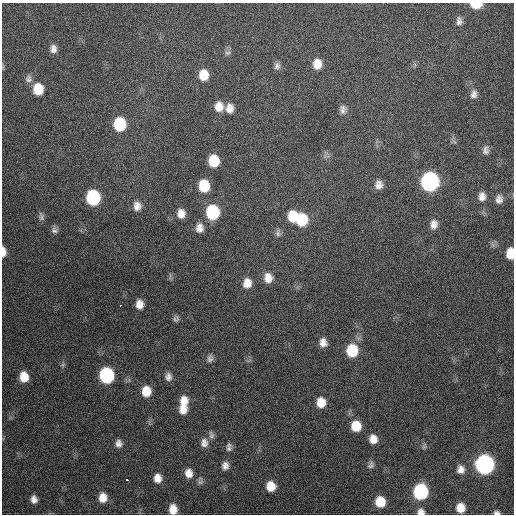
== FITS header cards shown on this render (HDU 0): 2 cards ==
NAXIS1  =                  512 / Axis length
NAXIS2  =                  512 / Axis length

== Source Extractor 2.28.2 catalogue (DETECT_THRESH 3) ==
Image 512 x 512 px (HDU 0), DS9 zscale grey, 1 PNG px = 1 image px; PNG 516 x 516 px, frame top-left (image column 1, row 512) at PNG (2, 3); no overlay
Background 353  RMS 19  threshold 56.6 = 3 sigma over >= 5 px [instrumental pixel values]
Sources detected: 75; all 75 listed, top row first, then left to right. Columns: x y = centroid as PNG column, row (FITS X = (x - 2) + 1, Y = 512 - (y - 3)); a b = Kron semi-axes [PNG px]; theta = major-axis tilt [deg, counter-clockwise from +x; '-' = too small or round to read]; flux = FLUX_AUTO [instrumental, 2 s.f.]
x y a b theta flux
476 5 9 5 0 32000
459 21 11 8 -87 5800
53 49 10 7 -87 7000
227 53 9 7 27 3800
317 64 11 9 87 15000
277 66 10 8 80 5000
203 75 11 9 90 23000
28 79 10 10 - 5900
38 89 11 9 -88 30000
474 94 12 9 78 6500
219 107 11 10 - 15000
229 108 11 9 83 11000
343 109 11 9 -84 6000
119 124 11 9 -89 70000
485 150 11 8 -90 5700
214 161 10 8 -85 37000
430 181 11 10 - 390000
379 185 9 8 - 8600
204 186 10 9 - 40000
482 196 11 9 87 8800
93 197 10 9 - 120000
499 199 11 9 81 7000
137 206 12 10 83 9600
212 212 11 9 -88 96000
181 214 10 8 90 11000
292 216 11 9 85 28000
41 217 12 6 -75 3900
302 220 12 10 90 54000
434 224 11 8 85 8800
199 228 11 9 86 9100
54 230 9 8 - 4500
278 233 11 7 84 4600
493 245 7 4 -71 2600
3 252 10 5 -88 11000
510 253 10 7 88 22000
268 278 13 11 -84 14000
247 283 12 10 83 14000
139 304 8 7 - 11000
120 305 3 2 - 6400
176 319 8 7 - 3700
323 343 11 9 -77 9600
352 351 12 10 88 48000
210 358 11 8 75 5300
63 365 6 5 - 2500
107 375 10 9 - 160000
24 377 9 8 - 21000
168 377 10 8 -87 6600
146 391 10 9 - 22000
184 401 12 10 89 16000
321 402 10 9 - 19000
183 409 11 9 85 13000
356 426 10 9 - 28000
211 435 11 7 -75 4600
373 439 9 8 - 12000
119 443 9 8 - 6500
204 443 12 10 -88 8300
424 446 9 5 72 2600
229 447 11 7 86 5100
485 464 10 10 - 490000
371 465 10 8 59 4500
225 466 9 8 - 7200
461 469 10 9 - 8600
189 473 11 9 -82 11000
158 478 10 8 -81 12000
127 480 3 3 - 3000
200 481 11 7 -86 3800
271 486 9 8 - 20000
421 492 10 9 - 160000
103 498 10 8 86 15000
34 499 8 7 - 7200
380 502 9 8 - 29000
460 508 8 7 - 17000
173 509 10 8 -87 14000
421 512 8 7 - 7000
497 513 6 4 -3 3600
At the frame edge (FLAGS 8, measured only in part): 6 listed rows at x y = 476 5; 3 252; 510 253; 173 509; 421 512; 497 513